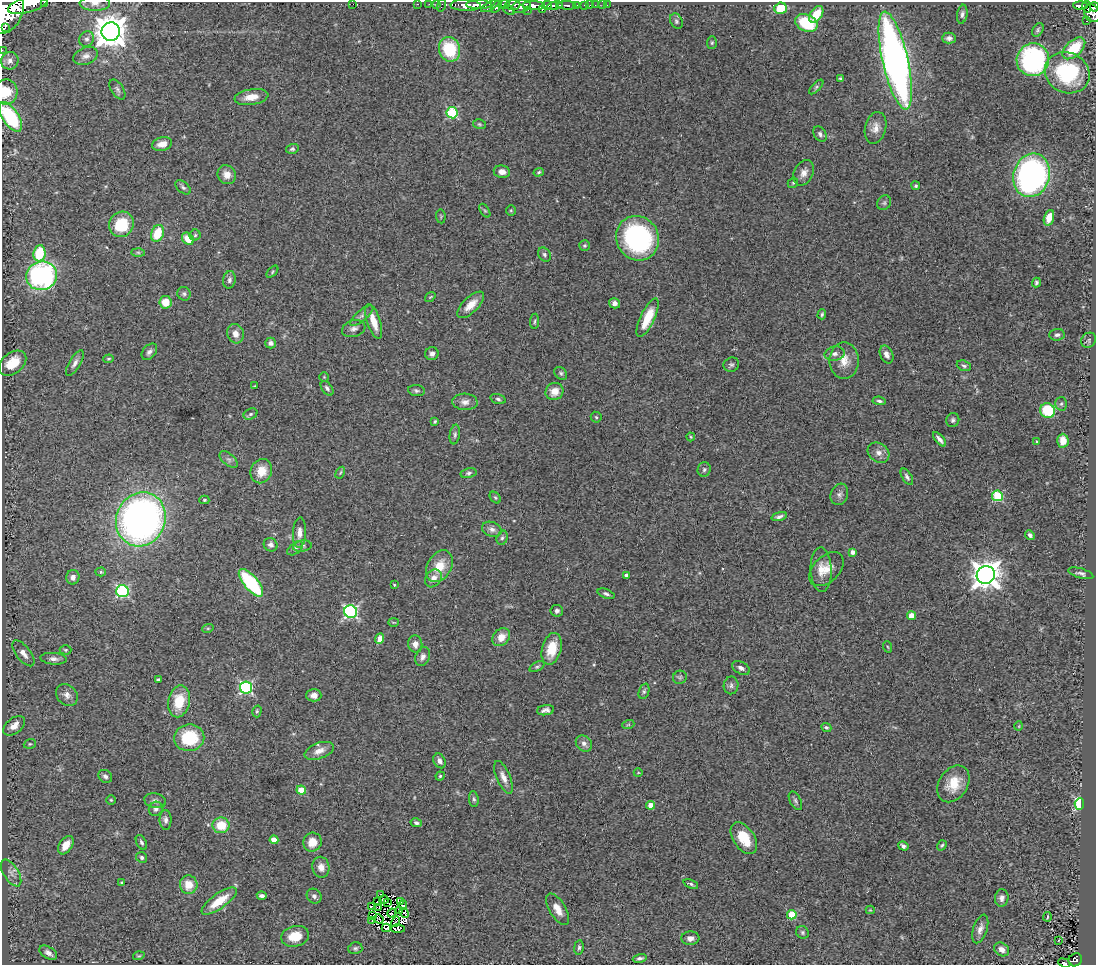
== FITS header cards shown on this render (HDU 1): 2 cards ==
NAXIS1  =                 1094
NAXIS2  =                  963

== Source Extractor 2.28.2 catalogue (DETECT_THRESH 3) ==
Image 1094 x 963 px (HDU 1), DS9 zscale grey, 1 PNG px = 1 image px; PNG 1098 x 967 px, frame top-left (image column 1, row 963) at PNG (2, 2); each listed source drawn as its Kron ellipse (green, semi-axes under 4 px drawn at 4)
Background 1.39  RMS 0.065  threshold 0.195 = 3 sigma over >= 5 px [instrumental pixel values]
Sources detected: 281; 8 with non-positive FLUX_AUTO (blend fragments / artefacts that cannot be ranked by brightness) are neither listed nor drawn; the other 273 listed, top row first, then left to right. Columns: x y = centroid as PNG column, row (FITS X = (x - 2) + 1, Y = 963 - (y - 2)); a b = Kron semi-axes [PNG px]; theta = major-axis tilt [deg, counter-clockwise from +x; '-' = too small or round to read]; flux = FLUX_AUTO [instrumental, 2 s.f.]
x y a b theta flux
44 2 3 2 - 73
95 3 15 7 1 30
28 4 21 7 17 4400
353 4 2 2 - 31
417 4 3 2 - 43
429 4 3 2 - 6.7
436 4 3 2 - 21
442 5 6 2 72 50
466 5 15 5 -1 2300
479 5 13 3 1 1500
504 5 5 4 - 710
513 5 7 5 4 500
547 5 5 3 - 360
560 5 3 2 - 450
567 5 9 3 -5 330
585 5 3 3 - 48
590 5 3 2 - 10
595 5 2 2 - 13
603 5 2 2 - 9.4
607 5 2 2 - 6.4
1080 5 7 3 -3 380
490 6 10 4 28 480
521 6 10 6 23 1400
534 6 11 4 -2 1700
555 6 7 4 11 1100
576 6 4 3 - 190
1087 6 6 3 -77 290
496 7 7 4 57 570
1094 7 5 3 - 350
781 8 6 5 - 120
543 9 4 3 - 110
509 10 6 3 -32 310
528 10 2 2 - 7.1
7 13 22 15 61 13000
1092 13 9 7 -59 890
816 14 9 5 55 98
962 14 9 5 81 14
676 21 8 5 -64 9.6
1087 21 3 2 - 28
806 23 12 8 -25 180
5 27 2 2 - 8400
1038 30 7 5 56 8.9
111 32 9 9 - 8300
949 38 7 5 1 15
87 39 8 7 - 15
712 43 6 5 - 7
1074 48 14 7 43 170
449 49 12 10 -71 230
2 50 2 2 - 21
86 56 13 8 20 24
895 60 50 12 -77 2600
1033 60 16 16 - 720
10 61 9 8 - 19
1067 73 23 20 -25 390
841 79 4 3 - 8.7
816 87 9 4 46 8.2
117 89 11 6 -57 14
5 92 12 12 - 77
251 97 17 7 9 56
452 113 5 5 - 390
10 117 17 8 -56 340
479 124 6 5 - 6.5
875 128 16 10 75 41
820 134 8 6 -56 13
162 144 10 6 15 37
292 149 6 5 - 8.7
502 172 8 6 -9 29
539 172 5 4 - 6.8
804 173 13 9 63 33
227 175 10 9 - 37
1032 175 22 18 74 1500
793 183 5 4 - 5.8
916 186 4 4 - 8.2
183 187 9 5 -40 11
884 203 8 6 56 9.7
511 210 5 4 - 6.2
485 211 7 4 -57 7.3
441 216 7 5 -83 6.6
1049 218 8 5 72 69
121 224 13 12 - 170
158 233 8 6 69 140
195 235 5 5 - 7.5
638 238 23 21 -57 770
188 239 7 5 -48 77
584 246 5 5 - 7.4
138 252 6 4 -1 7.5
39 253 8 6 83 180
544 255 8 6 -58 12
272 272 7 4 47 5.9
41 276 15 14 - 880
229 280 9 6 81 15
1036 283 5 4 - 9.3
184 294 7 6 - 9.9
430 297 6 3 35 3.9
165 302 6 6 - 69
615 303 6 5 - 18
471 305 17 7 44 58
822 314 5 3 - 6.9
362 316 14 5 40 17
648 318 21 7 65 110
374 321 18 6 -72 59
535 321 8 3 85 6.2
354 328 12 8 17 21
235 334 10 8 -74 33
1057 335 8 6 5 13
1089 340 8 7 - 11
270 343 5 5 - 17
149 352 9 6 48 17
432 354 7 6 - 16
835 354 10 7 10 21
887 354 9 6 -65 20
109 359 5 4 - 5.5
844 361 18 14 -89 64
13 363 15 10 38 110
75 363 14 5 59 21
731 365 8 7 - 11
964 366 7 5 -20 10
561 373 7 5 -45 9.7
324 377 4 4 - 4.4
255 386 3 2 - 4.3
327 388 8 5 -53 12
416 391 8 5 -7 11
554 391 9 8 - 55
498 399 8 4 -16 9.8
879 401 7 4 -8 9.5
465 402 12 8 -4 26
1061 404 7 6 - 9
1048 411 7 7 - 180
251 414 7 5 26 8.9
596 417 5 5 - 6.4
953 420 7 6 - 11
435 421 4 3 - 5.9
455 435 10 5 81 11
691 437 4 4 - 4.6
939 439 8 3 -49 17
1037 441 3 2 - 3.9
1063 441 7 5 -89 54
879 453 12 9 -38 29
229 459 11 6 -40 16
704 470 7 6 - 11
261 471 12 10 67 73
340 473 6 3 60 5.3
469 473 8 5 13 10
907 477 9 5 -59 13
839 494 11 8 70 18
997 496 5 5 - 320
495 498 6 4 -49 6.6
204 500 5 4 - 5.7
779 517 8 4 17 14
141 519 27 24 66 2200
492 529 10 7 -21 21
299 533 15 6 87 30
1030 535 5 4 - 13
502 538 7 5 72 9.6
271 545 7 6 - 14
302 546 9 5 9 12
295 548 9 5 36 11
852 552 4 4 - 20
439 566 17 12 60 94
826 569 20 13 45 61
821 570 22 10 -88 58
101 572 5 4 - 6.1
1081 573 13 5 -16 15
986 575 9 9 - 5800
627 576 4 4 - 35
73 577 7 6 - 22
433 578 10 7 49 36
251 583 17 7 -50 370
394 585 3 3 - 5.2
122 591 6 6 - 600
606 594 9 4 -20 11
557 611 6 6 - 13
351 612 6 6 - 810
911 616 4 4 - 83
393 622 5 3 - 4.2
208 628 6 3 18 5.2
501 637 10 8 49 49
380 639 5 4 - 38
415 644 9 7 -83 27
888 647 6 3 -70 4.8
552 649 16 9 76 100
65 650 6 4 -2 6.3
23 653 15 7 -52 33
423 657 10 7 69 20
54 659 13 6 -5 20
537 667 8 4 28 7.9
741 668 9 6 -27 17
680 677 7 6 - 9.2
158 680 4 3 - 11
731 685 9 7 89 13
246 687 6 6 - 710
644 691 8 5 70 9.6
67 695 12 10 -45 28
314 695 7 6 - 25
179 701 16 10 78 120
546 710 9 5 9 18
257 711 6 4 75 7
628 725 6 3 19 5.9
14 726 12 7 39 38
1019 726 5 3 - 3.2
826 727 5 4 - 7.5
189 738 15 13 7 220
584 743 9 7 -43 21
30 744 6 4 19 6.6
319 751 15 8 20 40
440 761 8 5 -63 18
638 773 4 3 - 3.4
105 776 7 6 - 15
440 776 4 4 - 6.2
503 777 17 6 -67 32
953 784 20 14 57 99
301 790 4 4 - 120
474 799 8 4 -83 9.3
111 800 5 5 - 5.5
155 801 11 7 -11 19
795 801 10 5 -62 11
1079 804 6 4 85 290
651 805 4 4 - 74
156 809 7 6 - 15
166 820 10 6 -89 17
416 823 6 4 -12 11
221 825 8 8 - 110
744 838 18 10 -56 100
274 840 4 4 - 84
141 842 8 5 -62 11
312 842 9 9 - 52
66 845 10 6 56 49
942 845 5 4 - 6.9
903 846 5 4 - 11
142 857 6 5 - 11
321 867 10 8 -79 32
11 873 15 7 -58 26
122 882 4 3 - 5.9
691 884 8 4 -21 9
189 885 9 8 - 68
380 894 3 2 - 1.2
262 896 5 4 - 12
314 896 8 7 - 15
1002 898 8 6 83 19
384 899 5 3 - 3.6
219 901 21 7 35 110
377 901 3 2 - 4.4
387 902 3 2 - 1.2
401 902 4 2 - 4.5
403 905 4 3 - 1.3
371 907 4 2 - 2.2
379 908 3 2 - 1.9
558 909 17 8 -59 43
870 910 4 4 - 3.8
400 911 4 2 - 2.6
392 913 5 3 - 0.086
404 913 5 2 - 13
792 915 5 5 - 220
373 916 4 2 - 1.2
1047 917 4 2 - 4.5
379 919 5 2 - 3
371 920 4 2 - 5.2
396 922 5 2 - 6.6
386 928 4 2 - 7.8
398 929 7 4 0 1.5
980 929 15 7 71 27
802 932 7 6 - 8.7
295 936 14 10 15 90
690 938 9 7 4 22
1059 940 3 2 - 2.5
579 947 7 4 83 10
355 948 7 6 - 10
1002 949 8 6 -33 26
48 953 10 6 -32 20
139 956 6 3 18 5
640 958 7 3 13 11
1075 960 7 6 - 250
1064 963 6 3 -21 97
At the frame edge (FLAGS 8, measured only in part): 10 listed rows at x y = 44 2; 95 3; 28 4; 1094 7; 7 13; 1092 13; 2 50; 5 92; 10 117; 1064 963
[8 non-positive-flux detections neither listed nor drawn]